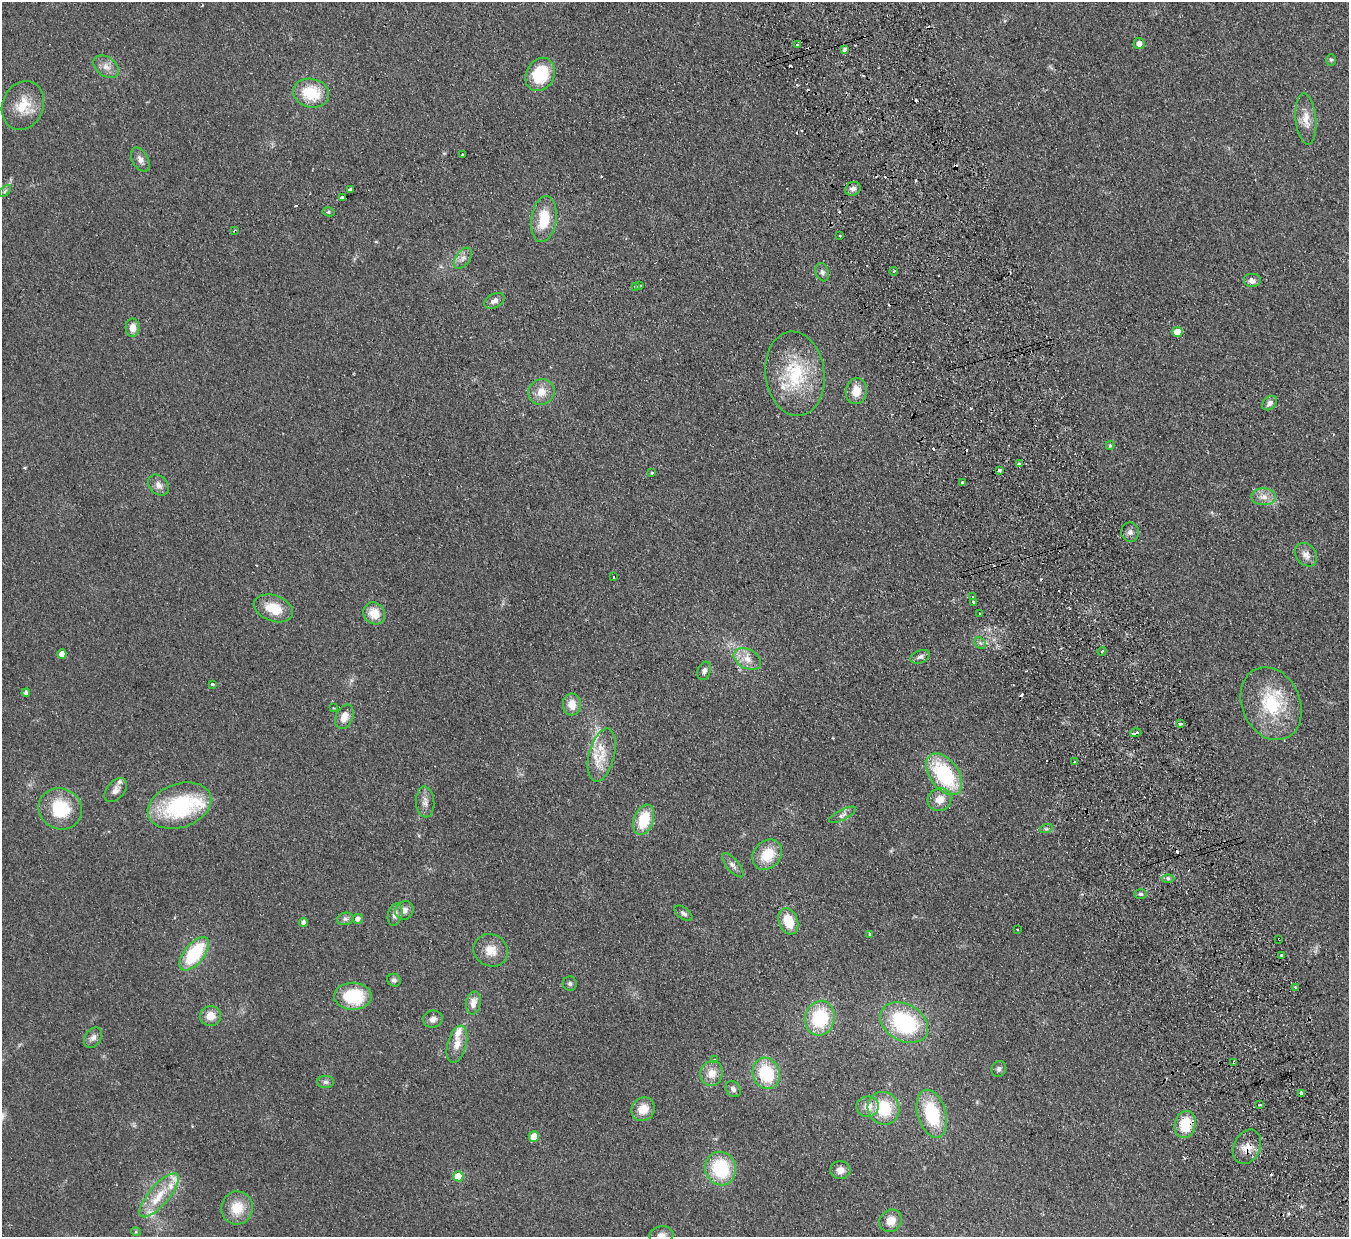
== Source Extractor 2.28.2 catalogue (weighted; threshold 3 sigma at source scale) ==
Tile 6 of 4 x 4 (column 2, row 2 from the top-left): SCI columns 1402-2748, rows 2771-4005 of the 5497 x 5414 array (HDU 1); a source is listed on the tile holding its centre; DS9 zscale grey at full resolution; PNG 1351 x 1239 px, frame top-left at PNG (2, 2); each listed source drawn as its Kron ellipse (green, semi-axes under 4 px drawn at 4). Shown black and unused: <1% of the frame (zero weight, under 2 of 3 exposures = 3% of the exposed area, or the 3 px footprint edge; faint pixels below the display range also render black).
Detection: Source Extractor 2.28.2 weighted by HDU 2 'WHT'; one run over the whole footprint, this tile lists its part. Background 0.0736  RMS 0.0095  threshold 0.0427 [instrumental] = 3 sigma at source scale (4.5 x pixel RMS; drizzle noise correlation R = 1.50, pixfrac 1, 0.05/0.05 arcsec/px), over >= 5 px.
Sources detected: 153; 21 cosmic-ray / hot-pixel residue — neither listed nor drawn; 8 inside a brighter listed object's ellipse — not listed separately; the other 124 listed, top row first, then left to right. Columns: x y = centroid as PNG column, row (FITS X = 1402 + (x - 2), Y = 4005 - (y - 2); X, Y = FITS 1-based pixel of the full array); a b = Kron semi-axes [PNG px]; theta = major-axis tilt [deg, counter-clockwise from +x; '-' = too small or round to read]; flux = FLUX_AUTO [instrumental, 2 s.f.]
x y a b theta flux
798 44 4 3 - 7.7
1139 44 5 5 - 5.7
845 49 4 3 - 5.2
1331 60 6 5 - 1.5
106 67 14 9 -34 7
540 74 17 14 61 40
311 93 18 14 -13 32
23 105 25 20 67 23
1306 119 26 10 -85 12
463 155 4 3 - 4.7
140 160 13 8 -60 5.1
350 189 4 3 - 11
853 189 8 6 26 3.7
5 191 7 4 46 1.6
343 197 4 3 - 6.5
329 212 6 4 -11 1.2
544 219 23 12 82 28
234 230 3 2 - 1.1
840 236 3 3 - 1.8
463 258 12 7 54 4.6
894 271 4 3 - 1.2
822 272 9 6 -72 2.9
1252 281 9 7 0 4.4
640 285 3 3 - 1.6
635 287 3 3 - 5.3
494 301 11 7 27 4.6
132 328 9 7 -88 8.1
1177 332 5 5 - 18
795 374 42 29 -83 61
856 391 13 10 82 13
541 392 13 12 - 11
1270 403 8 6 45 3.4
1110 445 4 4 - 1
1019 464 4 3 - 4
1000 470 4 3 - 4.8
652 473 3 3 - 3.5
962 482 3 3 - 5.1
158 485 12 9 -43 5.1
1264 497 12 8 -2 7.2
1130 532 9 9 - 3.6
1306 555 13 10 -50 6.5
613 577 3 3 - 7.8
973 596 3 2 - 1.6
973 602 3 3 - 3.1
273 608 20 13 -20 21
374 613 11 10 - 15
980 614 3 3 - 2
980 643 6 5 - 2
1102 651 4 3 - 1
62 654 4 4 - 7.4
920 657 10 6 22 3
747 659 15 9 -28 9.6
704 671 9 6 71 3.3
212 684 3 3 - 3.8
26 693 4 4 - 2.8
572 704 11 9 -88 11
1271 704 38 29 -66 58
333 708 3 2 - 1.3
344 717 13 8 66 9.1
1180 724 3 3 - 3.4
1136 733 6 3 17 4.6
602 755 27 13 76 18
1075 762 3 3 - 4
944 774 23 14 -54 71
116 790 14 8 51 6.1
940 799 12 11 - 10
425 802 15 9 -86 5.9
179 806 33 22 19 90
60 809 22 20 -27 42
843 815 15 5 27 3.6
644 820 16 10 71 30
1046 829 6 4 18 1.4
767 855 16 13 49 23
733 865 15 6 -50 3.9
1168 878 6 4 -1 1.6
1140 894 6 5 - 1.9
404 910 10 9 - 4.9
683 913 10 5 -37 2.7
395 915 11 7 77 5.2
345 919 8 6 12 2.7
358 919 5 5 - 3.9
788 921 13 9 -70 22
303 922 4 4 - 2.9
1017 929 3 2 - 0.94
870 934 3 3 - 0.92
1279 939 3 2 - 0.92
491 950 18 16 -28 13
194 954 20 10 52 53
1282 955 3 3 - 3.4
394 980 7 6 - 2.7
570 984 7 7 - 2.2
1295 987 3 3 - 1.5
353 996 19 13 -1 47
473 1003 11 7 80 8
210 1016 10 10 - 10
820 1018 17 15 74 51
433 1019 10 8 17 4.8
904 1023 25 18 -30 85
93 1038 11 8 54 4.2
457 1044 19 9 75 9.5
715 1060 4 3 - 3
1234 1062 4 3 - 9.5
999 1069 8 7 - 2.8
711 1073 12 11 - 11
766 1073 16 13 -71 43
325 1082 8 6 -1 2.7
733 1089 9 7 -52 3.3
1301 1093 4 3 - 11
1260 1105 3 2 - 1.6
868 1107 11 10 - 9.1
883 1108 17 15 -56 37
643 1109 12 11 - 14
932 1114 24 14 -74 52
1185 1124 13 10 77 26
534 1137 5 5 - 14
1247 1147 18 13 65 13
720 1168 17 15 -69 56
840 1170 10 9 - 6
458 1176 5 5 - 19
159 1195 28 10 49 21
237 1208 16 15 - 20
891 1221 12 10 43 11
136 1232 5 3 - 0.91
661 1235 12 9 10 6
Overlapping masked pixels (flux is a lower limit): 4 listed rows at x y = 1279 939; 1234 1062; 1185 1124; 1247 1147
Isophote crosses this tile's border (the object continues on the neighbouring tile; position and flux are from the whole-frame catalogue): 1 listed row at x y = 661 1235